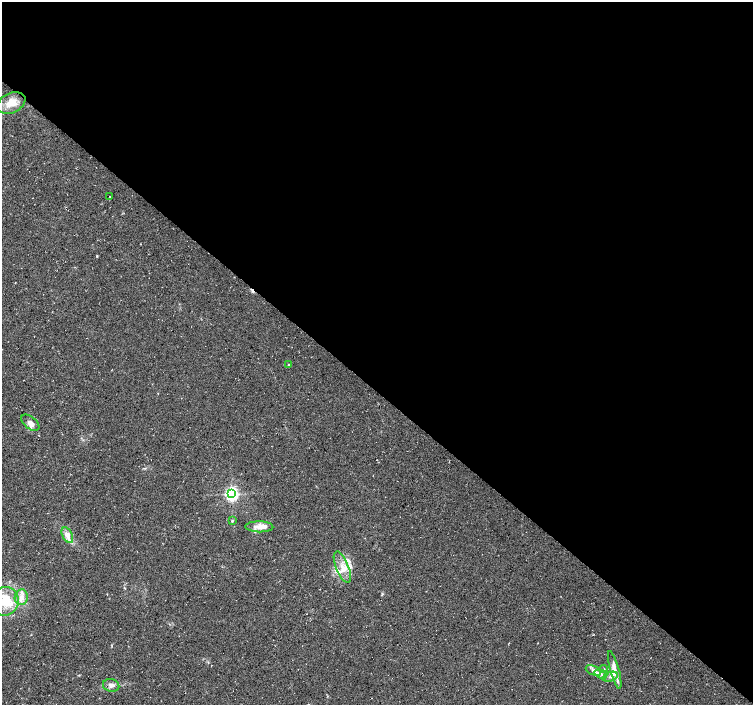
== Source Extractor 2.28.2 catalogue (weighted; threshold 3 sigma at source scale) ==
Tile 3 of 4 x 4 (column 3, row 1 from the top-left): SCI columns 3010-4510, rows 4456-5861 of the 6017 x 6031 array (HDU 1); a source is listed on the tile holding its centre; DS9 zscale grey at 2 x 2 block average (1 PNG px = mean of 2 x 2 image px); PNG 755 x 707 px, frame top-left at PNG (2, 2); each listed source drawn as its Kron ellipse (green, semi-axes under 4 px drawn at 4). Shown black and unused: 56% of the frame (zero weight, under 3 of 4 exposures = <1% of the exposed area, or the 3 px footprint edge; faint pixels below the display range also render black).
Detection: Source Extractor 2.28.2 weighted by HDU 2 'WHT'; one run over the whole footprint, this tile lists its part. Background 0.0111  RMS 0.0071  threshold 0.0321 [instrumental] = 3 sigma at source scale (4.5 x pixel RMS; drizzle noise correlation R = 1.50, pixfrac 1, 0.0396/0.0396 arcsec/px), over >= 5 px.
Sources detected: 23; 1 cosmic-ray / hot-pixel residue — neither listed nor drawn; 5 inside a brighter listed object's ellipse — not listed separately; the other 17 listed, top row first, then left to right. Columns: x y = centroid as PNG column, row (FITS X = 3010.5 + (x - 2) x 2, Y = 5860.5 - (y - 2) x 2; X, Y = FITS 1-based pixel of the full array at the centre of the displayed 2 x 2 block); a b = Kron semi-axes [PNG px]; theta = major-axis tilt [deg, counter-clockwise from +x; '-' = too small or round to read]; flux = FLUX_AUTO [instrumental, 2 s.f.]
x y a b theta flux
11 103 15 9 24 20
110 196 2 2 - 0.87
288 365 3 2 - 1
30 423 10 6 -38 8.4
231 494 4 3 - 450
232 521 3 3 - 2
259 527 14 5 -1 13
67 535 8 5 -64 12
342 567 17 6 -68 18
21 597 8 6 80 10
5 601 14 13 - 39
604 669 4 2 - 1.5
593 670 8 4 -22 6.1
615 670 19 4 -75 18
601 674 6 4 -18 5.2
610 677 8 4 18 5.8
111 685 8 6 -12 6.7
Isophote crosses this tile's border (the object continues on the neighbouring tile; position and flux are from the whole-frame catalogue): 1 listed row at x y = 5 601
Diffuse or blended objects may show on this block-average render without a row.